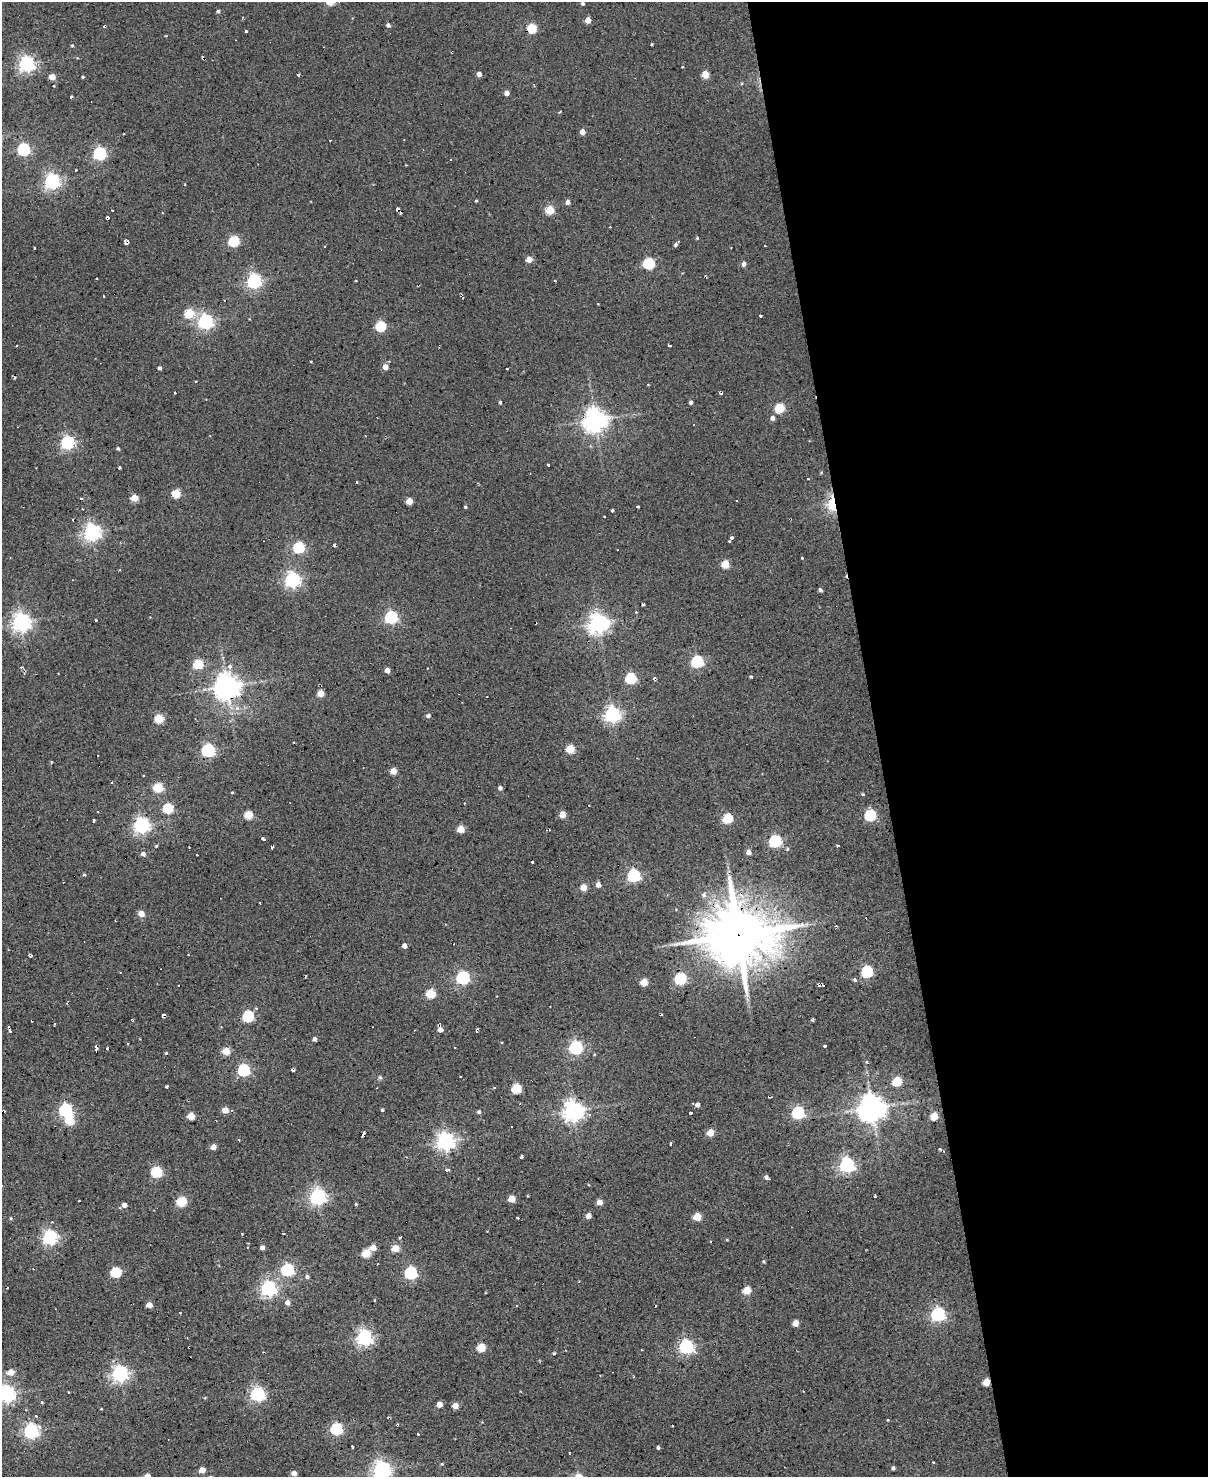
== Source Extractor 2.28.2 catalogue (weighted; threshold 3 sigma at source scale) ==
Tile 8 of 4 x 3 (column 4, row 2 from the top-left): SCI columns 3620-4825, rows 1720-3194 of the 4825 x 4803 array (HDU 1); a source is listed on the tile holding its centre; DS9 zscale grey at full resolution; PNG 1210 x 1479 px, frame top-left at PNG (2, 2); no overlay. Shown black and unused: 27% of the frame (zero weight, under 2 of 3 exposures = <1% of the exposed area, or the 3 px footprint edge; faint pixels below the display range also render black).
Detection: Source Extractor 2.28.2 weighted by HDU 2 'WHT'; one run over the whole footprint, this tile lists its part. Background 0.0779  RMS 0.12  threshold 0.537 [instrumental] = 3 sigma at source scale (4.5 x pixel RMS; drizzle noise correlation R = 1.50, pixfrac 1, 0.05/0.05 arcsec/px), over >= 5 px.
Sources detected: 252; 1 inside a brighter object's white glare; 12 cosmic-ray / hot-pixel residue — not listed; the other 239 listed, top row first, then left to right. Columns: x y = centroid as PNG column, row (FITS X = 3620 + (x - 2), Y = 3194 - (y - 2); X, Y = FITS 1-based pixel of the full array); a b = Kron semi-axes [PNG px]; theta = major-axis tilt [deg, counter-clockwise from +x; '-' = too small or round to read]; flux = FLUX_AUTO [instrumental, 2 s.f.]
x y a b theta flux
583 3 4 3 - 24
218 11 4 4 - 24
588 20 4 4 - 120
388 25 5 4 - 29
532 28 5 5 - 640
246 31 3 3 - 25
652 44 4 2 - 11
72 45 4 3 - 12
26 64 6 6 - 3600
479 74 4 4 - 65
705 74 5 5 - 270
298 75 3 3 - 27
52 77 4 4 - 130
83 77 3 3 - 11
507 93 4 4 - 58
71 97 3 2 - 16
582 132 4 4 - 100
23 149 6 5 - 1500
100 153 6 5 - 1900
76 170 3 3 - 15
52 181 6 6 - 3600
476 201 4 3 - 11
568 202 5 5 - 38
397 209 4 2 - 12
112 210 2 2 - 9.7
550 210 5 5 - 450
108 217 6 3 -55 13
697 238 4 4 - 11
234 241 5 5 - 900
126 243 4 3 - 38
675 245 6 6 - 33
765 246 3 2 - 12
529 259 4 4 - 130
649 263 5 5 - 920
743 264 5 4 - 45
96 278 3 2 - 11
555 280 3 2 - 12
254 281 6 6 - 3000
104 296 3 2 - 9.7
189 313 5 5 - 540
760 316 3 2 - 15
205 322 6 6 - 3200
380 326 5 5 - 820
669 346 4 2 - 11
311 361 3 2 - 11
385 367 5 5 - 92
160 368 4 4 - 26
507 369 3 2 - 14
15 378 4 3 - 15
196 381 3 2 - 9
175 393 3 2 - 19
500 402 4 3 - 18
691 402 5 4 - 21
779 408 5 5 - 590
772 418 5 5 - 48
595 420 7 7 - 10000
68 442 6 6 - 2400
118 449 4 3 - 19
548 465 3 3 - 21
119 467 3 3 - 18
808 479 3 2 - 8.9
357 482 3 3 - 17
176 493 5 5 - 420
81 498 3 3 - 12
135 498 5 4 - 250
409 501 5 4 - 190
833 503 9 5 -87 1200
465 507 4 3 - 15
638 507 3 3 - 23
613 510 4 3 - 21
605 516 3 3 - 20
73 519 2 2 - 9.1
92 532 6 6 - 4500
732 538 4 3 - 24
334 545 3 2 - 31
299 547 5 5 - 1100
802 558 4 2 - 9.2
725 564 5 5 - 340
292 580 6 6 - 3300
820 590 4 4 - 26
642 604 3 3 - 28
636 612 3 3 - 12
391 617 6 6 - 1900
96 620 3 3 - 19
21 622 6 6 - 5900
598 623 7 7 - 7000
697 661 6 5 - 1400
198 664 5 5 - 610
229 666 7 6 - 39
21 667 4 3 - 9.8
387 670 4 4 - 74
751 676 3 3 - 15
631 678 5 5 - 970
654 678 5 3 - 16
227 686 8 8 - 13000
321 693 5 4 - 210
612 714 6 6 - 3800
428 716 5 5 - 29
159 719 5 5 - 490
570 749 5 5 - 420
208 750 6 6 - 2100
98 755 2 2 - 7.5
51 762 5 3 - 10
393 771 4 4 - 150
158 787 5 5 - 530
500 788 4 4 - 36
232 792 4 3 - 9.8
168 808 5 5 - 760
562 814 5 4 - 170
248 815 5 5 - 390
870 815 6 5 - 1000
727 818 5 5 - 660
94 821 4 3 - 37
142 825 6 6 - 3700
460 829 5 4 - 210
263 839 4 3 - 21
775 841 6 5 - 1600
156 846 3 3 - 11
272 848 4 3 - 15
748 852 4 4 - 72
143 854 6 6 - 37
532 862 3 3 - 14
84 875 4 3 - 24
634 875 6 6 - 1900
598 885 5 4 - 65
583 887 4 4 - 180
704 895 7 6 - 36
141 914 4 4 - 140
738 935 21 19 -1 67000
404 946 4 4 - 60
867 971 6 5 - 1200
463 978 6 6 - 2000
680 978 6 5 - 1400
855 980 5 4 - 29
644 982 5 5 - 240
823 985 3 3 - 17
430 993 5 5 - 500
163 1015 5 3 - 18
248 1016 5 5 - 1100
31 1021 3 2 - 7.3
9 1029 6 3 -75 36
440 1030 5 5 - 74
315 1039 4 4 - 39
502 1043 3 2 - 11
127 1044 4 3 - 13
825 1046 4 3 - 31
576 1047 6 6 - 2300
96 1049 6 3 -84 26
226 1051 5 4 - 310
166 1053 4 3 - 13
867 1062 4 3 - 18
243 1070 6 5 - 1500
293 1070 5 3 - 16
380 1077 5 5 - 19
897 1081 5 5 - 530
167 1087 4 3 - 15
516 1089 5 5 - 620
697 1105 4 4 - 46
872 1108 8 8 - 15000
65 1110 6 6 - 2200
225 1110 4 4 - 160
382 1110 3 3 - 22
573 1111 7 7 - 7500
479 1112 4 4 - 22
798 1112 6 6 - 1500
690 1113 3 3 - 29
191 1116 5 4 - 240
934 1116 5 5 - 280
512 1127 2 2 - 12
710 1133 5 4 - 240
363 1134 5 3 - 45
445 1141 6 6 - 5600
671 1144 3 2 - 14
213 1147 4 4 - 110
940 1149 5 3 - 17
522 1156 3 3 - 20
847 1165 6 6 - 3300
447 1170 6 4 2 22
156 1172 5 5 - 1000
766 1177 5 4 - 36
527 1196 3 2 - 8
875 1196 3 3 - 12
318 1197 6 6 - 4100
512 1199 5 4 - 250
181 1201 5 5 - 660
599 1202 5 4 - 110
356 1204 3 3 - 16
124 1205 4 4 - 72
588 1216 4 4 - 78
697 1217 5 5 - 340
11 1218 4 3 - 11
518 1218 3 3 - 22
50 1237 6 6 - 3000
400 1237 4 2 - 11
727 1240 4 3 - 9.7
262 1247 4 4 - 50
373 1248 5 4 - 120
395 1248 5 4 - 280
366 1253 5 5 - 390
764 1262 4 4 - 15
287 1270 6 5 - 1800
116 1272 5 5 - 800
410 1273 6 5 - 1600
307 1277 5 4 - 27
268 1288 6 6 - 3600
747 1290 5 5 - 340
287 1302 5 5 - 65
149 1305 4 4 - 140
516 1306 3 3 - 12
180 1313 2 2 - 7.4
938 1314 6 6 - 2500
795 1323 5 4 - 140
364 1338 6 6 - 3800
686 1347 6 6 - 2700
481 1348 5 5 - 420
554 1353 3 3 - 13
11 1372 5 4 - 180
120 1374 6 6 - 4300
986 1382 5 4 - 260
6 1394 6 6 - 4600
257 1394 6 5 - 2700
42 1402 3 3 - 14
439 1404 4 4 - 120
455 1406 4 4 - 120
101 1409 3 2 - 9.1
36 1416 4 3 - 14
888 1420 3 2 - 8.3
672 1426 3 2 - 14
336 1429 6 5 - 1600
31 1431 6 6 - 3000
418 1434 3 3 - 11
352 1447 3 2 - 24
658 1448 4 3 - 18
442 1464 4 3 - 11
893 1468 4 3 - 25
202 1470 4 4 - 160
382 1470 6 6 - 5400
294 1473 5 5 - 55
147 1476 5 5 - 67
Overlapping masked pixels (flux is a lower limit): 3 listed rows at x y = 833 503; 738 935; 986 1382
Isophote crosses this tile's border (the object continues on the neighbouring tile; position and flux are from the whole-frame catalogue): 3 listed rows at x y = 6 1394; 382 1470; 147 1476